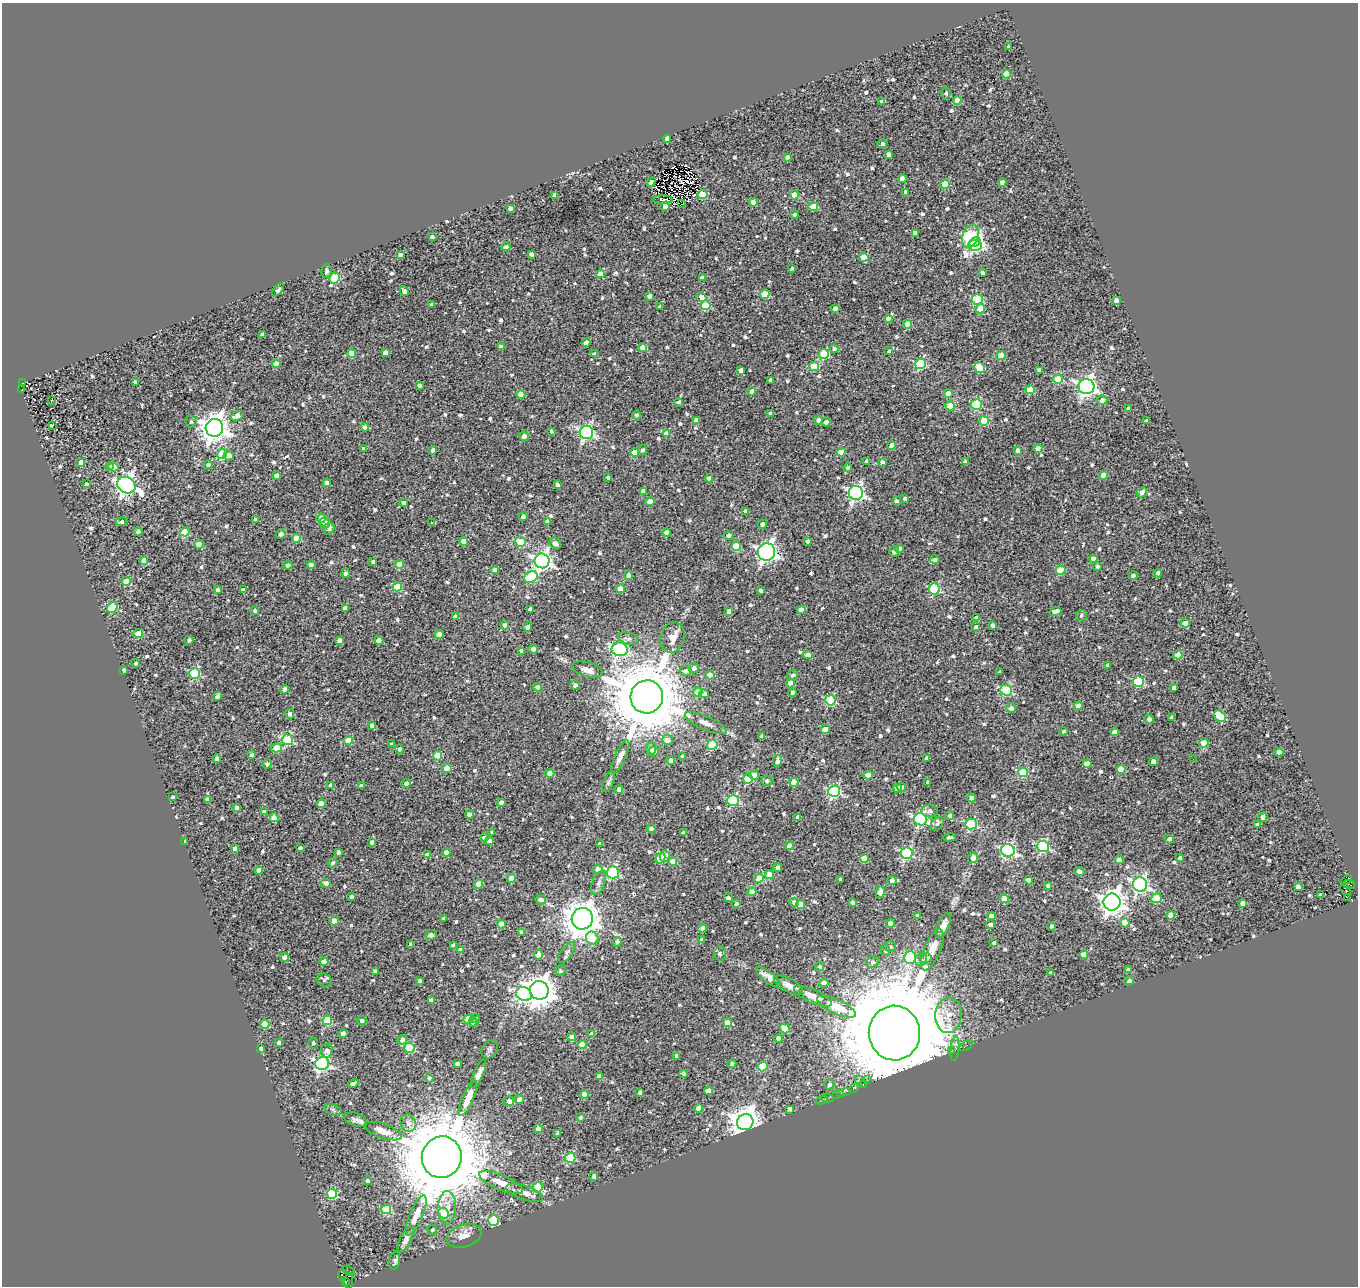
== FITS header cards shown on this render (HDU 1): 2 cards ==
NAXIS1  =                 1356
NAXIS2  =                 1284

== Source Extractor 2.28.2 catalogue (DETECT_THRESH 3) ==
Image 1356 x 1284 px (HDU 1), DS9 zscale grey, 1 PNG px = 1 image px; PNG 1360 x 1288 px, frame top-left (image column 1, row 1284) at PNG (2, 3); each listed source drawn as its Kron ellipse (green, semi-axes under 4 px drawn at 4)
Background 0.282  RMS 0.54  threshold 1.61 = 3 sigma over >= 5 px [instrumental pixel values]
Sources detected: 883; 3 with non-positive FLUX_AUTO (blend fragments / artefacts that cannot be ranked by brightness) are neither listed nor drawn; of the other 880, the 500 brightest by FLUX_AUTO listed and drawn (380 fainter detections omitted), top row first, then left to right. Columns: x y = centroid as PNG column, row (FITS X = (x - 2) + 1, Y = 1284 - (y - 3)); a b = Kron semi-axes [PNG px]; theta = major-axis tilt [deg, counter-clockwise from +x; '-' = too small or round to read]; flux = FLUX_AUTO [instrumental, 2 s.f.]
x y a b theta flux
1008 47 3 3 - 8.4e+01
1006 74 4 4 - 5.1e+02
946 93 5 5 - 9.5e+01
957 100 4 4 - 6.6e+02
882 101 4 3 - 1.4e+02
667 139 4 4 - 1.9e+02
882 144 5 3 - 1.4e+02
888 154 4 4 - 1.9e+02
787 157 4 3 - 1.2e+02
902 178 4 4 - 3.7e+02
651 182 5 3 - 2.0e+02
1002 182 4 4 - 1.8e+02
945 184 4 4 - 1.2e+03
906 192 4 4 - 1.3e+02
555 195 4 4 - 2.0e+02
702 195 5 4 - 1.0e+03
794 195 4 4 - 6.1e+02
663 199 10 4 -2 2.1e+02
753 202 4 4 - 5.2e+02
682 204 4 2 - 9.8e+01
665 206 5 4 - 1.2e+02
813 207 4 4 - 9.8e+02
510 208 4 4 - 1.9e+02
794 215 4 4 - 1.0e+02
915 233 4 4 - 2.0e+02
970 236 12 8 71 4.6e+03
432 237 4 3 - 1.0e+02
975 242 6 4 28 4.8e+03
975 246 7 5 0 4.6e+03
506 247 4 3 - 1.0e+02
531 254 4 4 - 1.4e+02
400 255 4 3 - 1.4e+02
864 257 4 4 - 1.1e+03
792 268 4 3 - 1.0e+02
327 271 7 5 77 1.0e+02
982 273 3 3 - 1.3e+02
600 274 4 4 - 5.4e+02
335 278 5 5 - 2.4e+03
702 278 4 4 - 2.0e+02
278 290 7 4 47 1.1e+02
404 291 5 4 - 2.8e+02
765 294 4 4 - 1.3e+03
650 296 4 4 - 1.4e+02
701 297 5 5 - 2.7e+02
977 299 5 5 - 2.3e+03
1116 300 4 4 - 1.5e+02
432 304 4 3 - 9.3e+01
705 305 5 4 - 1.4e+03
660 307 3 3 - 8.7e+01
835 309 4 4 - 2.9e+02
980 309 5 4 - 8.5e+02
888 319 4 4 - 2.9e+02
907 324 4 4 - 6.2e+02
262 335 4 4 - 1.6e+02
586 342 4 3 - 1.6e+02
501 347 4 4 - 1.8e+02
642 348 4 4 - 6.9e+02
834 349 4 4 - 1.3e+02
889 351 4 3 - 8.1e+01
352 353 4 4 - 8.6e+02
385 353 4 4 - 3.6e+02
594 354 4 3 - 1.2e+02
824 354 5 5 - 1.9e+03
1001 355 4 4 - 8.4e+02
276 364 4 4 - 6.0e+02
921 364 5 5 - 3.2e+03
814 366 5 4 - 1.3e+03
980 368 6 5 - 1.4e+03
741 370 4 3 - 1.7e+02
1040 370 4 4 - 1.8e+02
1058 379 5 4 - 1.6e+03
770 380 4 4 - 1.3e+02
135 382 4 4 - 1.4e+02
23 383 4 2 - 1.8e+02
419 385 4 3 - 1.2e+02
1086 386 8 7 - 1.8e+04
22 390 4 2 - 1.8e+02
1030 390 4 4 - 1.0e+03
752 391 4 4 - 3.8e+02
948 393 4 4 - 4.5e+02
521 395 4 4 - 5.9e+02
51 400 3 3 - 1.6e+02
1102 400 5 5 - 2.3e+02
678 402 4 3 - 9.1e+01
977 404 5 5 - 2.9e+03
950 406 4 4 - 1.1e+03
1128 409 4 4 - 2.1e+02
770 414 4 4 - 1.9e+02
636 415 4 4 - 1.2e+02
237 416 7 4 20 3.1e+02
696 420 4 4 - 2.1e+02
818 420 4 4 - 1.6e+02
191 421 6 5 - 8.8e+01
984 421 5 5 - 1.4e+03
1146 421 4 3 - 1.2e+02
826 422 4 4 - 1.5e+02
52 425 4 3 - 1.2e+02
365 427 4 4 - 1.5e+02
214 428 9 8 - 4.7e+04
551 431 3 3 - 8.5e+01
586 432 7 6 - 7.5e+03
666 434 4 4 - 2.9e+02
524 436 4 4 - 2.1e+02
892 445 4 4 - 6.2e+02
1038 448 4 4 - 2.9e+02
364 449 4 3 - 1.7e+02
433 450 4 3 - 1.5e+02
642 450 5 4 - 1.0e+02
1018 450 4 4 - 2.8e+02
634 452 4 4 - 7.8e+02
841 452 4 4 - 7.7e+02
222 454 5 5 - 1.5e+03
229 455 5 5 - 2.8e+02
867 461 3 3 - 8.8e+01
81 462 4 4 - 2.7e+02
882 462 4 4 - 1.5e+02
965 462 4 4 - 1.3e+02
208 465 4 4 - 1.1e+02
110 466 4 3 - 2.2e+02
114 467 5 4 - 5.3e+02
848 468 4 4 - 9.6e+01
1104 475 4 4 - 6.6e+02
277 476 4 4 - 2.4e+02
608 478 4 3 - 1.4e+02
709 478 4 4 - 3.4e+02
327 483 4 4 - 2.8e+02
87 484 3 3 - 1.0e+02
126 485 10 8 -30 1.9e+04
557 485 3 3 - 1.0e+02
643 491 4 4 - 1.9e+02
1142 492 5 4 - 2.6e+02
856 493 7 7 - 1.1e+04
905 499 4 4 - 1.6e+02
896 501 4 3 - 1.1e+02
650 502 4 4 - 5.0e+02
404 503 4 4 - 1.8e+02
746 511 4 3 - 1.4e+02
523 517 4 4 - 1.1e+02
321 518 4 4 - 7.2e+02
256 520 4 3 - 1.4e+02
548 521 4 3 - 1.5e+02
121 522 6 4 8 1.1e+02
325 523 5 5 - 1.9e+02
432 523 3 3 - 1.3e+02
762 524 5 4 - 1.3e+02
329 529 6 5 - 1.1e+02
138 531 4 3 - 7.7e+01
185 532 4 4 - 1.2e+03
666 533 4 4 - 3.2e+02
281 534 5 4 - 1.4e+02
729 535 5 4 - 1.1e+02
296 538 4 4 - 7.8e+02
464 541 4 4 - 5.5e+02
808 541 4 3 - 1.4e+02
520 542 5 5 - 1.8e+03
555 543 6 5 - 1.8e+02
199 544 4 4 - 5.3e+02
736 546 4 4 - 1.2e+03
899 548 4 4 - 1.9e+02
894 551 5 5 - 1.3e+02
766 552 9 8 - 1.6e+04
935 559 4 4 - 8.6e+01
1093 559 4 4 - 4.0e+02
144 561 4 4 - 5.7e+02
542 561 7 7 - 1.7e+04
373 562 4 3 - 8.6e+01
399 564 4 4 - 6.1e+02
288 565 4 4 - 1.3e+02
311 565 4 4 - 2.2e+02
1097 566 4 4 - 9.5e+01
495 570 4 4 - 4.1e+02
1060 570 5 4 - 1.2e+03
346 573 4 4 - 1.3e+02
1158 573 4 4 - 2.7e+02
628 575 5 4 - 1.6e+02
1133 576 4 4 - 1.8e+02
531 577 7 5 31 2.6e+03
126 581 4 4 - 1.4e+03
397 587 4 4 - 1.0e+03
620 589 4 4 - 6.1e+02
934 589 5 5 - 3.2e+03
217 590 4 4 - 1.7e+02
243 590 4 4 - 2.0e+02
761 591 4 3 - 9.9e+01
112 607 6 5 - 2.1e+03
345 608 4 4 - 2.0e+02
530 609 4 4 - 2.1e+02
801 610 4 4 - 5.0e+02
255 611 4 3 - 1.0e+02
729 611 4 4 - 1.9e+02
1055 612 6 4 13 5.3e+02
1081 615 6 5 - 8.8e+01
455 617 4 4 - 2.6e+02
977 618 4 4 - 2.4e+02
1185 623 4 4 - 5.4e+02
505 625 4 4 - 1.9e+02
992 625 4 4 - 1.3e+02
528 627 5 4 - 1.5e+02
976 627 4 4 - 1.5e+02
138 633 5 4 - 5.1e+02
439 634 4 4 - 3.8e+02
672 637 15 12 71 3.9e+02
628 638 10 6 -18 1.2e+02
189 640 4 4 - 1.0e+02
339 640 4 4 - 1.9e+02
379 640 4 4 - 3.0e+02
533 649 5 4 - 1.2e+02
620 649 8 7 - 5.9e+03
521 651 4 4 - 1.6e+02
808 655 4 4 - 2.7e+02
1178 655 4 4 - 7.1e+02
136 663 4 4 - 9.9e+01
1108 665 4 3 - 1.2e+02
694 668 5 5 - 1.5e+02
123 670 4 3 - 1.4e+02
587 670 16 7 -16 3.0e+02
685 671 6 5 - 1.6e+02
1000 672 4 3 - 1.1e+02
195 673 5 5 - 2.9e+03
710 675 4 4 - 5.2e+02
793 675 6 5 - 1.0e+02
1138 682 5 5 - 3.2e+03
791 683 4 4 - 4.6e+02
575 685 5 4 - 1.6e+02
538 687 4 4 - 1.8e+02
1174 688 4 3 - 1.4e+02
285 689 4 4 - 5.3e+02
1006 690 6 5 - 3.3e+03
698 692 4 4 - 5.7e+02
792 692 4 3 - 1.8e+02
704 694 5 4 - 1.8e+02
218 696 5 3 - 1.5e+02
647 697 16 16 - 4.2e+05
830 700 5 5 - 2.6e+03
1078 706 4 4 - 4.2e+02
1011 708 5 4 - 1.3e+02
290 714 5 4 - 1.4e+02
1220 716 7 5 -47 1.4e+03
1172 718 4 3 - 1.2e+02
1149 719 4 4 - 1.5e+02
706 723 22 7 -23 3.0e+02
372 725 4 3 - 1.4e+02
825 729 4 4 - 6.8e+02
1063 731 5 4 - 7.8e+01
1114 732 4 4 - 2.4e+02
762 736 4 4 - 1.1e+02
287 740 5 5 - 3.3e+03
348 740 4 4 - 7.5e+02
667 740 5 5 - 3.7e+02
1204 743 4 4 - 8.7e+02
392 744 3 3 - 8.7e+01
712 745 5 5 - 2.6e+03
276 748 5 4 - 7.3e+02
400 749 4 4 - 8.2e+01
651 749 6 5 - 2.4e+02
653 752 5 4 - 1.7e+02
1279 752 4 4 - 5.0e+02
252 755 4 4 - 1.3e+02
438 756 4 4 - 1.2e+03
682 756 4 3 - 9.8e+01
620 757 18 5 65 2.5e+02
217 758 4 4 - 2.0e+02
927 758 4 4 - 1.1e+02
1193 759 2 2 - 1.3e+02
671 761 4 4 - 3.2e+02
777 761 5 4 - 1.9e+02
1154 762 4 4 - 3.5e+02
267 764 4 4 - 1.6e+02
1087 764 4 4 - 5.3e+02
447 768 4 4 - 5.9e+02
1121 769 4 4 - 8.2e+02
1023 772 5 5 - 1.8e+03
550 773 4 4 - 6.6e+02
754 775 4 4 - 4.6e+02
868 775 4 4 - 5.9e+02
748 779 5 5 - 1.8e+03
767 781 5 5 - 1.2e+02
609 782 11 5 67 9.9e+01
794 782 4 4 - 1.0e+03
928 782 3 3 - 8.2e+01
406 783 4 4 - 1.8e+02
331 785 4 4 - 2.1e+02
361 786 4 4 - 1.5e+02
901 787 4 4 - 2.2e+02
897 788 4 4 - 3.4e+02
619 789 4 4 - 2.1e+02
834 791 6 5 - 5.3e+03
173 797 3 3 - 8.2e+01
972 798 4 4 - 3.6e+02
207 799 4 4 - 1.7e+02
733 800 5 5 - 3.3e+03
501 803 4 4 - 3.3e+02
321 804 4 4 - 6.8e+02
237 808 4 3 - 1.8e+02
930 811 8 6 -2 1.7e+02
264 812 4 3 - 1.5e+02
469 814 4 4 - 1.5e+02
950 815 4 4 - 1.2e+02
798 817 4 4 - 2.4e+02
1263 817 5 4 - 2.2e+02
274 818 4 4 - 5.6e+02
920 819 6 6 - 6.7e+03
937 824 7 5 53 9.7e+01
971 824 6 5 - 3.5e+03
1257 824 4 3 - 8.4e+01
651 829 4 4 - 1.1e+02
492 832 4 3 - 9.7e+01
683 832 4 3 - 9.2e+01
950 837 6 3 4 8.2e+01
485 838 4 4 - 2.1e+02
1169 839 4 4 - 1.8e+02
489 841 4 4 - 2.6e+02
185 842 3 3 - 1.6e+02
372 842 4 4 - 1.6e+02
600 844 4 3 - 1.0e+02
789 846 4 4 - 2.8e+02
1043 846 6 6 - 4.6e+03
300 848 4 3 - 8.3e+01
235 849 4 4 - 2.7e+02
1008 850 7 6 - 7.5e+03
339 852 4 4 - 1.3e+02
447 853 4 4 - 4.6e+02
907 853 6 5 - 5.3e+03
427 855 4 4 - 1.7e+02
665 856 6 4 72 5.6e+02
660 858 6 5 - 8.6e+02
973 858 5 5 - 3.0e+02
1180 858 4 4 - 1.4e+02
864 859 4 4 - 8.5e+02
1119 860 4 4 - 1.8e+02
673 862 4 4 - 5.0e+02
333 863 5 4 - 1.1e+02
778 868 4 4 - 1.8e+02
598 869 5 4 - 2.3e+02
259 870 4 4 - 2.3e+02
1079 871 5 4 - 1.5e+02
613 872 6 6 - 4.8e+03
769 875 4 4 - 6.9e+02
511 878 4 4 - 5.9e+02
759 878 4 4 - 7.2e+02
840 879 3 3 - 9.3e+01
892 880 5 4 - 2.1e+02
1028 880 4 4 - 2.3e+02
1347 880 5 3 - 2.0e+03
326 883 4 4 - 3.0e+02
599 883 12 6 68 1.6e+02
479 884 4 4 - 7.9e+02
1140 884 7 7 - 9.8e+03
1349 884 5 3 - 2.5e+02
1048 885 4 4 - 9.9e+01
1298 887 4 4 - 2.9e+02
1345 889 6 4 -47 5.8e+02
752 892 4 4 - 4.1e+02
880 892 6 4 77 5.8e+02
1321 895 4 3 - 1.4e+02
351 896 3 3 - 9.6e+01
1347 897 2 2 - 1.1e+02
728 898 4 3 - 1.1e+02
1157 898 5 4 - 1.0e+03
1005 899 4 4 - 8.5e+02
541 900 5 4 - 1.7e+02
794 902 5 4 - 1.9e+02
852 902 4 4 - 9.2e+01
1112 902 8 8 - 3.3e+04
1243 903 4 4 - 2.5e+02
736 904 4 4 - 1.0e+02
800 904 4 4 - 5.7e+02
1171 915 4 4 - 4.2e+02
918 916 4 4 - 1.9e+02
991 916 4 4 - 2.3e+02
444 918 3 3 - 8.5e+01
582 919 11 10 - 8.1e+04
334 921 4 4 - 3.2e+02
1125 922 5 5 - 3.5e+02
890 923 4 4 - 5.0e+02
501 924 4 4 - 6.5e+02
943 925 13 5 68 2.3e+02
990 925 4 4 - 1.5e+02
1051 926 3 3 - 1.0e+02
703 928 4 4 - 1.7e+02
521 932 4 3 - 8.9e+01
431 935 5 5 - 1.4e+02
592 938 7 6 - 7.7e+02
702 939 4 4 - 9.5e+01
617 942 5 4 - 1.2e+02
994 943 4 3 - 1.5e+02
411 944 4 4 - 1.5e+02
454 945 4 4 - 2.0e+02
890 947 6 5 - 8.3e+01
461 950 4 4 - 1.9e+02
885 950 5 4 - 8.0e+01
932 950 22 8 67 5.8e+02
567 952 12 5 53 1.3e+02
720 954 7 6 - 8.3e+01
1084 954 4 4 - 3.3e+02
538 955 5 4 - 4.1e+02
285 957 4 4 - 4.3e+02
910 958 6 6 - 4.0e+03
926 958 6 5 - 1.2e+02
921 960 6 6 - 1.0e+02
324 962 4 4 - 4.5e+02
873 962 6 6 - 1.3e+02
819 967 4 4 - 1.1e+02
1129 970 4 4 - 2.3e+02
375 971 4 4 - 1.8e+02
560 971 5 5 - 8.2e+01
1051 973 4 4 - 1.1e+02
768 977 15 5 -38 2.8e+02
324 980 8 6 -24 9.4e+01
420 981 3 3 - 9.1e+01
1129 981 4 4 - 1.4e+02
824 983 4 4 - 2.0e+02
788 985 16 6 -28 2.1e+02
539 990 9 9 - 5.9e+04
524 994 8 6 -25 6.0e+03
813 996 20 7 -23 4.2e+02
431 1000 4 4 - 1.9e+02
836 1007 21 7 -24 9.6e+02
948 1015 18 13 85 5.9e+02
475 1018 5 4 - 8.3e+01
468 1019 5 4 - 1.3e+03
327 1020 5 4 - 1.7e+03
362 1020 5 4 - 1.2e+02
473 1022 4 4 - 1.6e+02
728 1023 4 4 - 7.1e+02
265 1024 4 4 - 1.0e+03
785 1029 5 4 - 9.4e+02
894 1033 27 25 89 1.0e+06
343 1034 4 4 - 3.7e+02
592 1034 4 4 - 4.0e+02
572 1037 4 4 - 1.8e+02
779 1039 4 4 - 2.6e+02
402 1040 5 4 - 2.2e+02
279 1043 4 3 - 1.5e+02
313 1043 5 5 - 8.1e+01
582 1045 4 4 - 9.7e+02
966 1046 7 3 33 8.9e+01
409 1048 5 5 - 2.3e+03
955 1048 12 4 84 1.9e+02
261 1049 4 4 - 2.6e+02
490 1049 10 7 57 1.0e+02
327 1050 7 6 - 1.6e+02
951 1051 3 2 - 9.8e+01
677 1056 4 4 - 1.5e+02
322 1063 7 6 - 8.5e+03
457 1064 4 3 - 1.4e+02
732 1064 4 3 - 1.4e+02
762 1066 5 4 - 1.4e+03
479 1074 15 4 67 1.8e+02
684 1074 4 4 - 1.0e+02
600 1077 4 4 - 4.2e+02
429 1078 5 4 - 8.1e+01
859 1079 3 2 - 1.8e+02
867 1080 2 2 - 1.2e+02
353 1084 5 3 - 1.2e+02
829 1085 5 5 - 9.6e+01
863 1085 3 2 - 1.4e+02
854 1088 5 3 - 1.4e+02
708 1091 4 4 - 3.4e+02
847 1091 3 2 - 8.0e+01
640 1092 4 4 - 1.3e+02
584 1094 4 4 - 5.3e+02
836 1094 3 2 - 2.0e+02
840 1094 3 2 - 2.1e+02
468 1098 19 5 66 4.1e+02
827 1098 6 3 -13 1.1e+02
519 1099 4 4 - 2.5e+02
822 1100 6 3 18 1.0e+02
509 1101 5 5 - 2.1e+02
698 1108 4 4 - 3.1e+02
790 1109 4 4 - 1.6e+02
333 1110 9 5 -23 8.5e+01
581 1117 4 4 - 1.1e+02
356 1120 11 6 -18 1.6e+02
745 1122 8 8 - 5.3e+04
408 1123 9 7 -59 2.0e+02
538 1129 4 4 - 1.9e+02
383 1131 20 7 -19 4.0e+02
558 1133 3 3 - 9.3e+01
442 1157 21 20 - 5.5e+05
570 1158 5 5 - 2.7e+03
594 1176 4 4 - 1.6e+02
367 1181 4 3 - 8.5e+01
501 1182 23 7 -23 5.4e+02
537 1187 5 5 - 2.0e+03
525 1193 19 7 -19 3.0e+02
332 1194 5 5 - 2.1e+03
447 1208 17 9 88 5.0e+02
386 1209 5 5 - 1.5e+03
444 1213 6 4 -42 1.1e+03
416 1215 21 6 67 5.0e+02
493 1221 5 5 - 2.4e+03
432 1230 5 4 - 8.1e+01
464 1236 18 11 17 4.2e+02
406 1239 14 5 64 2.0e+02
395 1261 9 5 80 1.1e+02
349 1271 6 2 -27 1.2e+02
342 1275 6 4 79 6.0e+02
349 1281 8 3 87 1.1e+02
346 1282 4 3 - 2.9e+02
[380 fainter detections neither listed nor drawn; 3 non-positive-flux detections neither listed nor drawn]